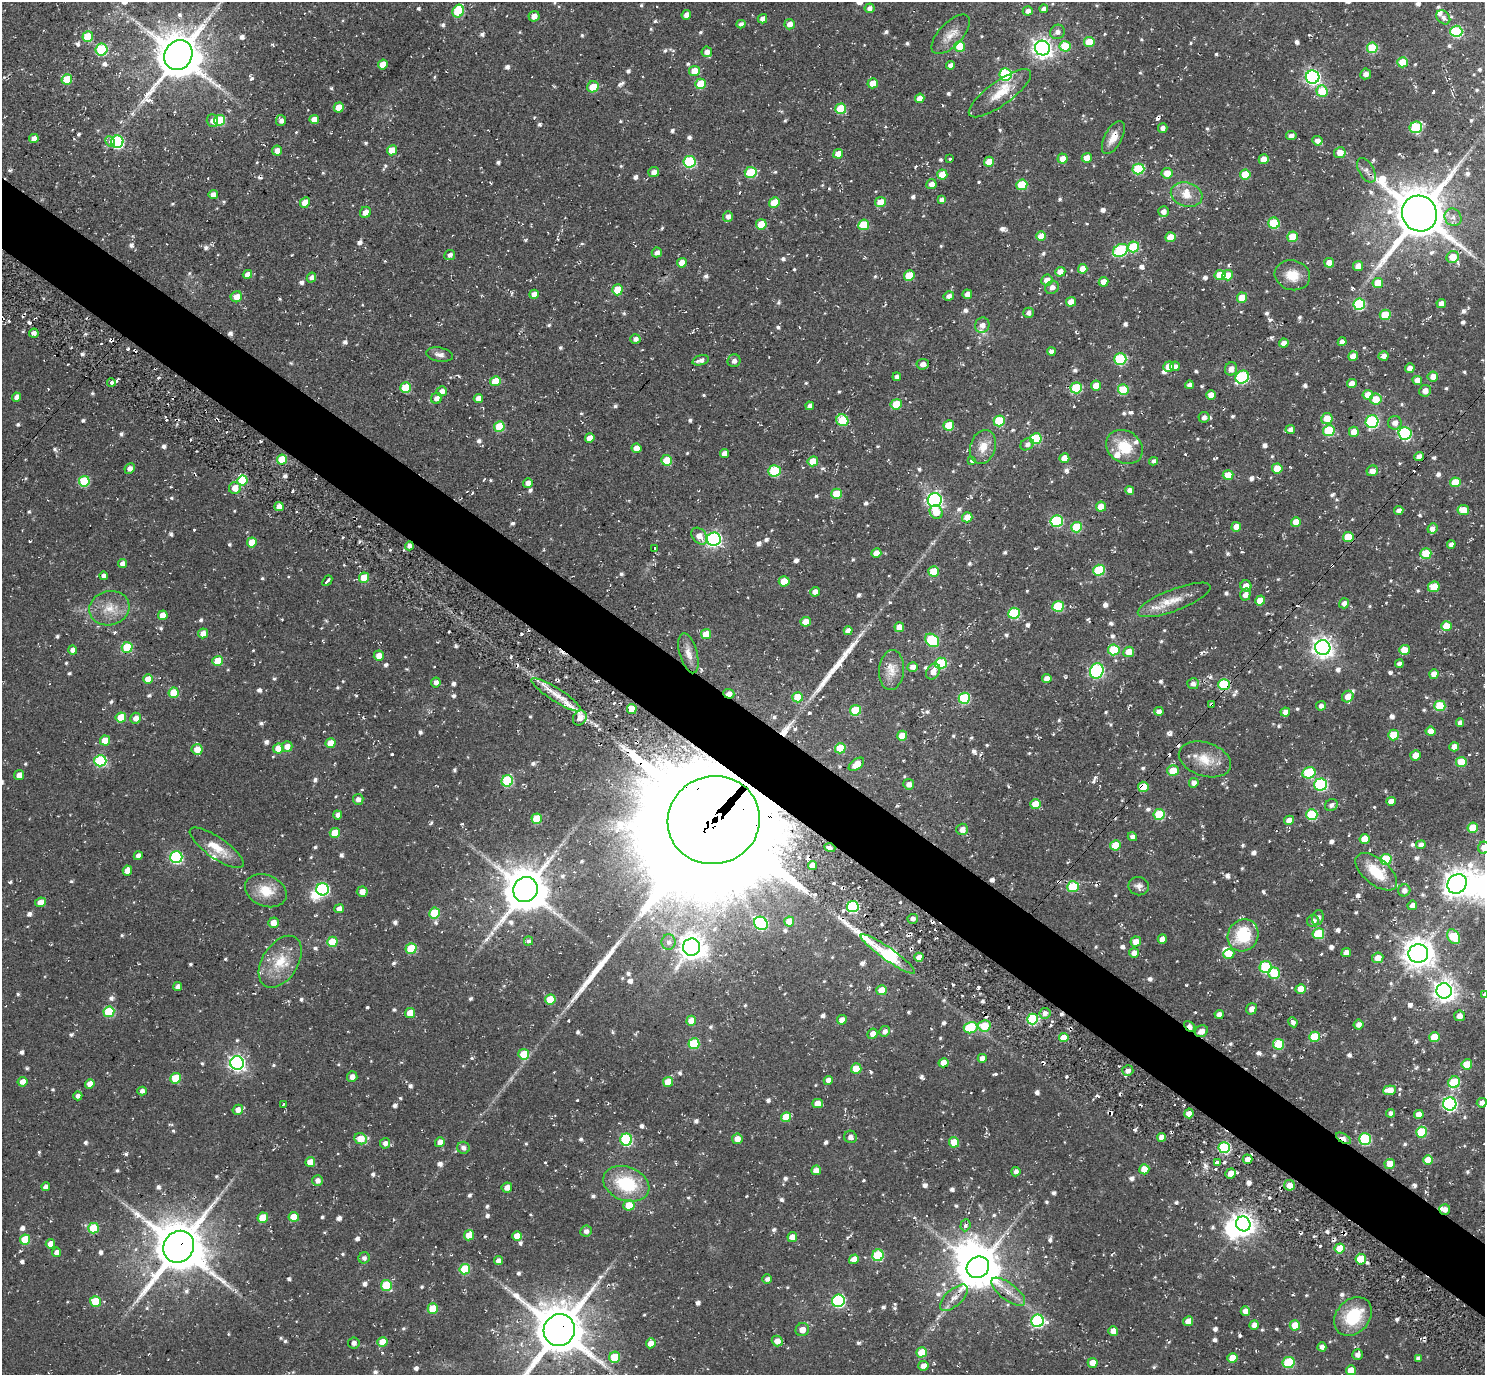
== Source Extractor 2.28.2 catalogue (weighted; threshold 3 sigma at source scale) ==
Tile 6 of 4 x 4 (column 2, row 2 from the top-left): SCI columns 1523-3005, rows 2944-4316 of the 5972 x 5985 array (HDU 1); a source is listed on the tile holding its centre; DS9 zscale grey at full resolution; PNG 1487 x 1377 px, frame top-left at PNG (2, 2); each listed source drawn as its Kron ellipse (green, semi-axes under 4 px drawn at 4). Shown black and unused: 5% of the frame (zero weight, under 2 of 3 exposures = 3% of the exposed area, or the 3 px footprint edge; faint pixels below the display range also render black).
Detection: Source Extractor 2.28.2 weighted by HDU 2 'WHT'; one run over the whole footprint, this tile lists its part. Background 0.0561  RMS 0.013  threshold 0.057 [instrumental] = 3 sigma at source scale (4.5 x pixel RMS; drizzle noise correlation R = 1.50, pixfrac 1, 0.05/0.05 arcsec/px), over >= 5 px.
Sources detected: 1111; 5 inside a brighter object's white glare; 29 cosmic-ray / hot-pixel residue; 5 long thin detections or spike segments (spike, bleed or trail) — neither listed nor drawn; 17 inside a brighter listed object's ellipse — not listed separately; of the other 1055, all 500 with FLUX_AUTO >= 5.21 (the completeness limit of this list) listed and drawn (555 fainter detections not listed), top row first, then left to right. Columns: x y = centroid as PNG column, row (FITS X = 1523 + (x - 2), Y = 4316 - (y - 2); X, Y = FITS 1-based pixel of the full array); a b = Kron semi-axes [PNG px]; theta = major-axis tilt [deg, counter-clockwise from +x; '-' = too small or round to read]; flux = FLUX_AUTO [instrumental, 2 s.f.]
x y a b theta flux
870 8 5 4 - 5.8
1044 9 4 4 - 5.6
458 11 6 5 - 66
1028 11 5 4 - 6.2
686 15 5 4 - 6.6
534 16 5 5 - 8.1
1443 17 8 6 -45 5.9
762 19 5 4 - 7.9
741 24 4 4 - 5.2
790 24 5 5 - 9.4
1456 31 6 5 - 110
1057 32 8 7 - 6.5
951 34 25 11 46 17
88 37 5 5 - 47
1089 42 5 5 - 30
960 46 5 5 - 31
1065 46 5 5 - 40
1042 48 7 7 - 730
1372 48 5 5 - 64
101 50 6 6 - 90
707 52 5 5 - 7.7
178 55 15 13 55 5500
1403 62 5 5 - 34
383 65 5 5 - 21
950 65 4 4 - 5.9
694 71 5 5 - 22
1006 74 6 6 - 110
1366 74 5 5 - 6.1
1313 77 7 6 - 330
67 79 5 5 - 32
873 83 5 5 - 16
701 84 5 5 - 34
593 87 6 5 - 25
1322 91 6 5 - 46
1000 93 37 12 36 30
920 98 5 4 - 13
339 107 5 5 - 24
841 109 5 5 - 55
220 120 5 5 - 52
281 120 5 5 - 6
314 120 5 4 - 15
212 121 6 6 - 7.8
1416 127 6 5 - 89
1163 128 5 4 - 5.2
1291 136 5 4 - 5.7
1113 137 18 8 62 17
34 139 5 4 - 9.6
110 141 5 4 - 5.3
1317 141 5 4 - 7.4
117 142 6 6 - 160
392 150 5 5 - 21
277 151 5 5 - 8.6
1340 153 6 5 - 14
838 154 5 5 - 18
1087 158 5 5 - 12
950 159 3 3 - 7.4
1062 159 5 5 - 11
1264 159 5 5 - 18
689 162 6 6 - 110
989 162 5 5 - 22
1138 169 6 5 - 76
1366 170 13 7 -60 6
654 172 5 5 - 8.2
751 172 6 5 - 51
1167 173 5 5 - 16
942 174 5 5 - 23
1245 174 5 5 - 27
931 184 5 5 - 9.3
1022 185 5 5 - 51
213 195 4 4 - 8.7
1187 195 16 12 -16 19
942 200 4 4 - 7.6
880 202 5 5 - 19
305 203 5 4 - 15
774 203 5 5 - 30
365 212 6 5 - 9.6
1163 212 5 5 - 7.5
1419 214 18 17 - 7100
728 216 5 5 - 6.4
1453 217 9 8 - 6.6
1274 223 5 5 - 56
761 224 5 5 - 32
864 225 5 5 - 52
1041 236 5 4 - 19
1170 237 5 5 - 21
1293 237 5 5 - 34
1134 247 6 5 - 61
1120 250 8 6 31 110
657 252 5 5 - 6.4
450 255 5 5 - 5.5
1453 257 6 5 - 22
682 263 5 4 - 15
1329 263 5 5 - 16
1358 266 5 5 - 12
1083 269 5 4 - 13
1060 272 5 5 - 11
247 274 5 4 - 9.5
909 275 5 5 - 33
1220 275 5 5 - 31
1228 275 5 5 - 18
1292 275 18 15 -15 25
311 277 5 4 - 5.9
1047 280 6 5 - 10
1103 282 5 4 - 14
1378 283 5 5 - 29
1052 287 7 6 - 6.6
617 290 5 5 - 34
534 294 5 4 - 11
967 294 4 4 - 8.4
949 296 5 4 - 5.8
236 297 6 5 - 13
1242 298 5 5 - 29
1071 302 5 4 - 16
1441 303 5 4 - 8.9
1359 304 6 5 - 100
1028 313 5 5 - 5.4
1385 315 5 5 - 39
982 325 8 7 - 8
34 333 5 4 - 6.3
635 339 5 4 - 5.4
1342 342 4 4 - 6.4
1284 343 4 4 - 10
1051 351 4 4 - 6.4
440 355 13 7 -11 7.2
1353 356 5 4 - 12
1384 356 5 4 - 7.6
1120 359 6 6 - 110
701 360 8 5 16 6.3
734 361 6 6 - 5.4
923 364 6 5 - 6.9
1175 366 5 5 - 7
1169 367 5 5 - 16
1410 368 5 4 - 6.4
1231 369 7 6 - 9.5
1433 376 5 5 - 10
897 377 4 4 - 5.8
1242 377 7 6 - 130
1417 380 5 4 - 9.9
495 381 5 5 - 30
111 382 4 4 - 5.3
1352 384 5 4 - 12
1096 385 5 5 - 15
1189 385 4 4 - 5.4
406 388 5 5 - 49
1076 388 6 5 - 70
1123 390 5 5 - 51
442 391 5 5 - 8.2
1425 391 6 5 - 8.6
1211 395 5 5 - 16
1368 395 5 5 - 18
17 397 4 4 - 8.5
436 398 6 5 - 7.4
478 398 5 4 - 10
1376 399 6 5 - 22
896 404 5 5 - 32
810 406 4 4 - 5.5
1204 417 5 5 - 5.3
1327 418 5 5 - 20
842 420 6 5 - 52
999 421 5 5 - 64
1372 422 6 6 - 150
1395 423 7 6 - 8.5
949 425 5 5 - 37
499 427 5 5 - 42
1290 429 5 4 - 6.7
1329 431 5 5 - 67
1354 432 5 5 - 17
1405 433 6 6 - 160
590 438 5 4 - 15
1036 439 6 5 - 76
1027 444 7 5 31 5.4
983 447 17 12 72 18
1124 447 19 16 -34 37
636 448 5 4 - 15
725 453 4 4 - 8.9
1419 456 5 4 - 7.5
1064 458 5 5 - 17
282 460 5 5 - 39
666 460 5 5 - 25
813 461 5 5 - 27
972 461 3 3 - 18
1154 461 4 4 - 5.6
130 468 5 5 - 6.7
1277 468 5 5 - 29
774 471 6 5 - 84
1372 471 6 5 - 11
1228 475 5 5 - 21
242 480 5 5 - 50
84 481 5 5 - 69
1455 482 5 5 - 28
528 483 5 4 - 7.3
235 488 6 5 - 15
1130 490 4 4 - 8.8
837 494 5 5 - 36
935 500 7 7 - 320
279 507 5 4 - 15
1101 507 5 5 - 23
1399 510 4 4 - 5.9
1463 510 6 5 - 25
936 512 7 6 - 19
967 517 5 5 - 15
1057 521 6 6 - 110
1296 522 5 4 - 16
1077 527 5 5 - 59
1236 527 5 5 - 13
1432 528 5 5 - 9.6
699 536 9 6 -51 14
1348 537 5 5 - 39
714 539 7 6 - 340
252 542 5 5 - 27
1451 544 4 4 - 6.1
409 546 4 4 - 7.1
655 549 3 3 - 6.9
876 553 5 4 - 14
1426 554 5 5 - 46
122 564 4 4 - 8.4
1099 570 6 5 - 74
934 571 5 5 - 34
104 576 4 4 - 7
364 578 5 5 - 28
327 581 6 3 48 8.9
784 581 5 5 - 25
1246 586 5 5 - 13
1434 587 6 5 - 28
815 592 5 4 - 9.4
1245 594 6 5 - 8.3
1174 600 39 11 21 27
1260 600 5 5 - 18
1344 603 5 5 - 7.8
1058 606 5 5 - 69
109 608 20 17 14 25
1014 613 6 5 - 91
163 615 5 5 - 17
806 622 5 5 - 19
1446 626 5 5 - 20
899 627 5 5 - 12
848 631 4 4 - 7.7
203 633 5 5 - 12
706 634 5 5 - 21
932 640 8 6 -40 88
127 647 5 5 - 64
1323 647 7 7 - 810
73 650 4 4 - 9.4
1114 650 5 5 - 61
1404 650 5 5 - 20
1129 652 5 5 - 16
688 653 21 8 -74 12
379 656 5 5 - 11
218 661 5 5 - 37
941 663 6 5 - 80
1399 664 4 4 - 5.5
913 667 5 4 - 7.4
892 670 20 12 85 17
933 671 8 6 57 11
1097 671 8 6 66 210
1434 674 4 4 - 11
148 679 5 5 - 19
1047 679 5 4 - 10
436 682 5 4 - 6.3
1193 684 6 5 - 5.8
1224 685 6 5 - 89
174 693 5 5 - 34
729 694 5 5 - 9.1
556 695 29 6 -33 19
798 697 5 5 - 40
1348 697 6 5 - 14
964 698 6 5 - 95
1212 704 4 3 - 11
1321 706 5 4 - 5.8
1440 706 5 5 - 50
632 709 5 5 - 30
855 710 5 5 - 55
1159 711 5 4 - 7.1
1285 712 5 4 - 7.8
121 717 5 5 - 36
136 718 5 5 - 10
580 718 8 6 56 11
1460 723 4 4 - 6.2
1431 731 5 4 - 13
1394 735 5 5 - 35
902 736 5 5 - 20
105 741 5 5 - 25
330 743 5 5 - 18
287 747 5 5 - 11
1454 747 5 4 - 11
278 748 5 5 - 22
840 748 5 5 - 36
197 749 5 5 - 19
1415 755 5 5 - 12
1205 759 27 16 -18 29
100 761 6 6 - 120
1461 762 5 5 - 32
856 764 9 5 38 17
1173 771 6 5 - 29
1309 773 6 5 - 76
19 775 5 4 - 9.6
507 781 6 5 - 87
1194 783 5 5 - 7.3
909 784 5 5 - 7.3
1320 785 6 6 - 140
1143 787 5 5 - 36
358 799 5 5 - 6.9
1391 801 5 4 - 9.5
1035 804 5 5 - 20
1331 805 6 5 - 5.7
1159 814 5 5 - 56
338 815 4 4 - 6.2
1312 815 6 5 - 82
537 819 5 5 - 36
714 820 46 44 17 60000
1289 820 5 4 - 12
1473 828 5 5 - 34
962 829 6 5 - 8.4
335 833 5 5 - 31
1132 837 4 4 - 5.4
1365 839 5 5 - 23
1115 845 5 5 - 27
1421 845 5 4 - 6.4
217 848 32 10 -35 27
830 848 5 4 - 6.8
1484 848 6 5 - 11
138 856 4 4 - 7.1
176 857 6 6 - 160
1386 859 5 5 - 62
812 865 4 4 - 13
127 871 5 4 - 11
1376 872 25 13 -39 42
1457 884 10 9 - 1500
1139 886 10 9 - 7.3
1073 887 6 5 - 55
323 889 6 6 - 160
525 889 13 12 - 5100
1404 890 6 6 - 6.5
266 891 21 15 -23 28
362 892 5 5 - 10
40 902 5 4 - 9.9
1412 905 5 4 - 7.8
853 907 6 5 - 140
339 909 5 4 - 8.3
434 913 5 5 - 49
1318 917 7 5 72 5.2
913 919 5 5 - 5.3
789 921 5 5 - 21
1313 921 6 6 - 7.7
273 923 5 5 - 13
761 923 7 6 - 160
1318 934 6 5 - 69
1243 935 16 15 - 61
1453 937 8 6 -59 47
1162 939 5 4 - 8.9
528 941 5 4 - 6.7
332 942 5 5 - 47
669 942 8 7 - 6
1136 942 5 5 - 12
691 947 9 8 - 1400
411 948 5 5 - 47
1134 953 5 5 - 8
1346 953 5 4 - 8.9
888 954 33 6 -35 220
1229 954 6 5 - 20
1418 954 10 9 - 1900
919 957 4 4 - 9.6
1378 958 6 5 - 13
280 962 28 17 57 38
1266 967 6 6 - 96
1274 973 5 5 - 54
178 987 4 4 - 6.2
1301 989 5 5 - 18
882 990 5 5 - 22
1444 991 8 8 - 940
1484 995 3 3 - 5.9
550 999 5 5 - 32
1252 1009 6 5 - 7.6
109 1012 5 5 - 75
410 1013 5 5 - 26
1045 1013 5 5 - 7.6
1219 1014 4 4 - 8.1
1460 1016 5 5 - 8.3
1032 1019 5 5 - 100
842 1020 5 4 - 8.8
691 1021 5 5 - 17
1293 1022 5 4 - 5.3
1359 1025 5 5 - 7.5
984 1026 6 5 - 33
1190 1026 6 4 -42 7.4
971 1028 7 5 13 65
885 1031 5 5 - 5.8
1201 1031 7 5 31 10
872 1034 5 5 - 9.4
1314 1037 5 5 - 51
1434 1037 5 5 - 30
1064 1038 5 4 - 19
694 1044 5 5 - 59
1279 1044 5 5 - 57
524 1054 5 5 - 33
982 1058 4 4 - 8.9
237 1063 7 7 - 440
944 1063 5 4 - 15
1467 1064 5 5 - 32
856 1069 5 5 - 27
1128 1071 5 5 - 7.4
352 1077 5 5 - 6.5
176 1078 5 5 - 41
828 1080 4 4 - 8.2
23 1082 5 4 - 10
668 1082 5 5 - 18
1454 1082 6 5 - 72
90 1084 5 4 - 12
1389 1090 6 5 - 16
142 1091 4 4 - 5.6
78 1096 4 4 - 5.8
1482 1103 5 5 - 7.5
283 1104 3 3 - 10
818 1104 5 4 - 15
1450 1104 6 6 - 290
238 1110 5 5 - 9.1
1189 1113 5 4 - 8.8
1391 1113 4 4 - 5.6
1419 1114 5 4 - 11
786 1117 5 5 - 30
1422 1132 5 5 - 60
850 1137 6 6 - 5.8
1162 1137 4 4 - 12
1343 1138 8 4 -32 19
361 1139 6 5 - 24
737 1139 5 5 - 11
1365 1139 6 6 - 110
626 1140 6 6 - 120
440 1142 5 5 - 11
954 1142 5 5 - 29
385 1143 5 5 - 6.1
463 1148 6 6 - 5.7
1224 1148 5 5 - 120
1248 1159 5 5 - 9.4
1428 1160 5 5 - 19
310 1162 5 5 - 17
1217 1163 4 3 - 5.3
1390 1164 5 5 - 17
1144 1169 5 5 - 24
816 1170 5 5 - 9.8
1016 1172 5 4 - 5.3
1231 1173 5 5 - 16
317 1181 5 5 - 7.3
626 1184 24 17 -21 72
1289 1185 5 5 - 12
46 1187 4 4 - 6.8
507 1187 5 5 - 7
629 1205 5 5 - 22
1445 1209 5 5 - 8.6
294 1217 5 5 - 23
263 1218 5 5 - 35
1243 1224 7 7 - 1000
965 1225 6 5 - 5.6
93 1228 5 5 - 52
586 1231 6 5 - 5.9
469 1235 5 5 - 21
517 1236 5 5 - 16
792 1237 5 5 - 14
25 1240 5 5 - 42
50 1244 5 4 - 12
179 1247 16 15 - 6800
1340 1248 5 5 - 35
57 1252 5 4 - 8.8
878 1255 6 5 - 77
364 1258 6 5 - 5.2
854 1259 5 4 - 15
1361 1259 5 5 - 39
498 1261 4 4 - 7.6
978 1267 11 10 - 4700
465 1269 5 5 - 59
767 1279 4 4 - 5.5
386 1285 5 5 - 56
1008 1292 20 8 -38 15
954 1298 17 8 42 12
95 1301 5 5 - 44
838 1301 6 6 - 180
433 1309 5 5 - 35
1245 1311 5 4 - 11
1353 1316 21 16 48 55
1038 1321 6 6 - 150
1188 1321 5 4 - 14
1254 1325 5 4 - 9.1
1295 1325 5 5 - 20
559 1330 16 15 - 7000
802 1330 7 6 - 10
1113 1331 5 4 - 15
777 1341 5 5 - 11
382 1342 5 4 - 21
354 1343 5 5 - 5.3
651 1343 5 4 - 12
1322 1347 4 4 - 6.2
922 1352 5 5 - 32
1357 1354 5 5 - 6.5
615 1357 5 5 - 44
1232 1358 5 4 - 20
1418 1358 4 4 - 5.3
1289 1362 6 5 - 77
1093 1363 5 5 - 15
923 1366 5 5 - 9.5
1351 1370 5 5 - 18
Overlapping masked pixels (flux is a lower limit): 14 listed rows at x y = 409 546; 1224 685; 729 694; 1212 704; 1143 787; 714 820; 830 848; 888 954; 1190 1026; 1201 1031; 1343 1138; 1445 1209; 179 1247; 559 1330
Isophote crosses this tile's border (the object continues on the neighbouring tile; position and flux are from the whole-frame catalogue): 3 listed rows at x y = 1484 848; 1484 995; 559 1330